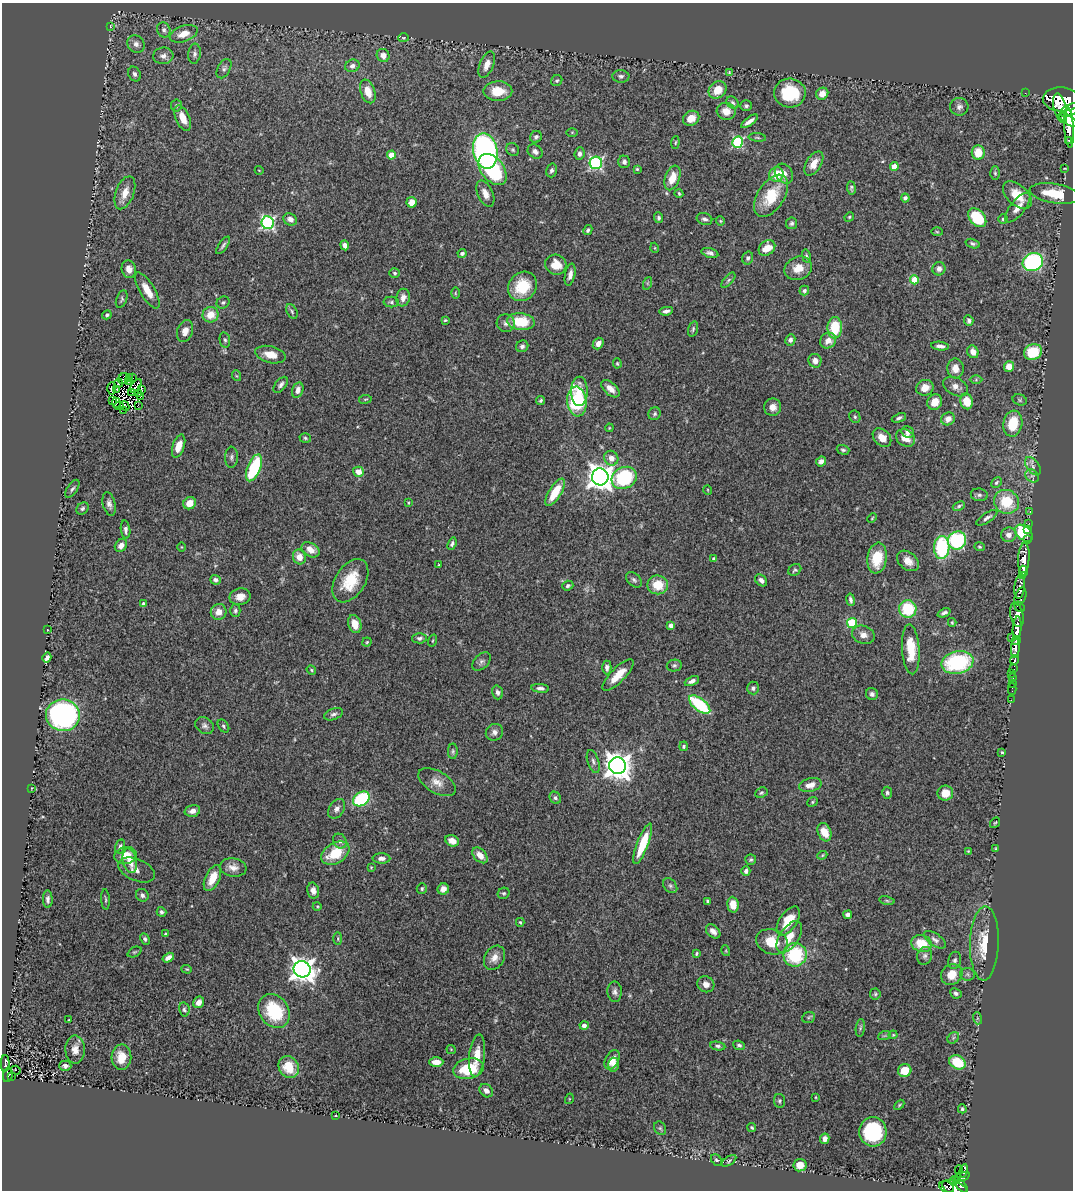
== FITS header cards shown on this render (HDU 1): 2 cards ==
NAXIS1  =                 1071
NAXIS2  =                 1188

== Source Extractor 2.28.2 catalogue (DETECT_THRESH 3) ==
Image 1071 x 1188 px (HDU 1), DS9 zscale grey, 1 PNG px = 1 image px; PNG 1075 x 1192 px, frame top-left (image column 1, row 1188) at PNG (2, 3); each listed source drawn as its Kron ellipse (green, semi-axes under 4 px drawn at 4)
Background 0.755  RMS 0.041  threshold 0.123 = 3 sigma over >= 5 px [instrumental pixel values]
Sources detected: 406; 2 with non-positive FLUX_AUTO (blend fragments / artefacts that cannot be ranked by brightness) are neither listed nor drawn; the other 404 listed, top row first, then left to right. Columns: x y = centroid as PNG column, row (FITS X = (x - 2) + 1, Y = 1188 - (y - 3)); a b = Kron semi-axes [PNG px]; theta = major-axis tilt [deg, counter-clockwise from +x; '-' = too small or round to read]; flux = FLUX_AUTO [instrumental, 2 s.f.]
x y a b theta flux
110 26 3 2 - 1.7
164 30 8 6 -65 9.7
184 34 14 8 20 35
404 38 5 4 - 3.2
136 44 9 8 - 13
194 54 10 6 84 9.8
163 56 10 8 6 16
383 56 7 6 - 20
487 65 14 7 68 25
352 66 7 6 - 12
224 69 10 6 61 8.6
729 72 3 3 - 2.7
134 74 8 6 -64 8.8
621 76 8 6 -2 7.6
557 80 6 5 - 5.3
717 90 9 8 - 44
368 91 12 7 -70 37
498 91 14 10 0 61
790 93 16 14 -6 130
1025 93 2 2 - 11
822 94 6 5 - 28
1061 99 18 12 -3 4700
733 103 7 5 -45 6.2
176 105 6 5 - 4.5
746 106 6 5 - 6.4
959 107 9 9 - 12
1060 108 15 6 -76 1800
1070 110 11 5 27 2300
726 111 9 8 - 31
183 118 14 7 -66 32
691 118 8 7 - 37
1069 120 11 4 -32 1900
749 121 10 3 36 14
1069 128 20 4 -86 3700
572 132 6 4 0 3
536 137 6 5 - 8.2
757 137 8 3 -6 3.9
1069 140 3 3 - 110
738 142 5 5 - 290
675 143 6 4 83 3.6
513 150 7 6 - 5.5
485 151 18 12 -78 920
535 151 8 6 -40 12
978 153 7 6 - 50
579 154 6 5 - 10
391 155 4 4 - 40
624 162 6 6 - 8.6
596 163 6 6 - 470
814 163 13 7 58 31
894 167 4 4 - 54
1065 168 4 2 - 2.1
637 169 4 4 - 3.2
259 170 4 3 - 1.8
493 170 18 11 -51 250
551 170 7 5 74 8
995 173 7 4 -88 4.3
776 174 7 7 - 60
784 174 10 8 -53 23
672 178 13 7 70 43
851 188 6 4 -83 5.6
125 193 17 9 69 35
679 193 4 3 - 4.2
485 194 14 7 -65 22
1055 194 25 10 -9 98
1017 195 17 10 -42 63
771 196 23 13 57 100
905 198 4 4 - 9.3
411 202 5 5 - 30
1018 208 18 7 52 27
849 217 5 4 - 3.2
659 218 5 4 - 5.7
977 218 11 7 -49 120
290 219 7 5 -27 16
704 219 8 6 -21 9.2
1003 219 5 4 - 3.8
720 221 4 4 - 3
268 223 6 6 - 550
791 223 6 5 - 7.4
588 230 5 4 - 5.1
937 232 6 4 -2 3.1
973 244 7 4 -17 6
223 245 10 3 55 6.6
345 245 5 4 - 13
655 248 5 3 - 2.4
767 248 9 7 37 39
710 253 8 4 -16 9.7
462 254 4 3 - 8.6
806 256 6 4 -76 4.3
748 258 6 5 - 6.8
1033 262 10 9 - 440
556 265 11 10 - 43
798 268 14 11 24 36
129 269 9 7 -74 17
939 269 7 6 - 13
395 273 5 4 - 5.1
570 275 11 5 79 14
728 280 9 4 49 5.8
914 280 4 4 - 79
648 283 6 4 71 3.9
523 286 15 13 50 88
147 290 20 7 -59 39
804 291 5 4 - 5.1
455 293 6 4 -89 3.5
403 298 9 6 78 18
122 299 9 5 68 5.7
223 302 7 6 - 6.4
391 302 7 5 -1 5.7
292 311 8 5 -64 5.7
666 311 7 4 8 9.9
107 315 5 4 - 5.4
210 315 8 7 - 43
445 320 4 3 - 3.1
969 320 5 4 - 7
521 322 14 8 -6 97
506 323 9 9 - 12
835 328 11 7 88 96
693 329 8 4 75 4.9
185 331 11 7 73 20
225 340 8 5 -78 5.6
790 340 6 5 - 10
828 341 8 7 - 26
598 344 6 5 - 19
522 346 6 6 - 8.2
940 346 9 4 -7 10
973 352 6 5 - 22
1033 352 9 7 22 100
270 355 15 8 -14 34
815 361 7 6 - 18
617 363 5 4 - 3.2
1009 367 5 5 - 31
955 368 10 8 -86 26
237 376 5 3 - 2.7
129 377 4 2 - 1.5
133 378 3 2 - 0.47
124 379 6 5 - 8
976 380 6 4 1 3.8
128 382 3 2 - 2.8
118 383 4 2 - 2.9
281 385 9 5 51 8.9
136 386 8 2 55 7.6
955 386 13 8 -28 20
112 388 6 3 87 2.7
925 388 9 8 - 27
117 389 3 2 - 2.9
142 389 2 2 - 2.2
610 389 11 6 -43 23
298 390 8 5 73 16
579 391 14 8 89 34
132 393 4 2 - 4.1
138 393 3 2 - 2.8
141 396 2 2 - 0.2
365 399 6 3 9 2.9
541 400 5 4 - 4.9
1020 400 7 5 -17 5
112 401 3 2 - 0.3
967 401 8 6 -76 53
577 402 15 9 -84 270
935 402 8 7 - 33
116 403 5 2 - 2.3
138 405 2 2 - 3.6
119 406 4 3 - 5.6
125 406 5 2 - 4.6
773 407 8 8 - 20
123 410 2 2 - 3.4
655 414 6 6 - 6
855 417 6 5 - 5
899 418 7 4 22 6.8
948 419 7 6 - 22
1013 424 13 9 81 89
609 428 4 3 - 2.5
908 432 6 5 - 14
305 438 6 4 -18 4.5
882 438 10 7 -45 30
905 438 10 8 -32 32
179 446 12 6 71 39
843 450 6 4 -16 5.6
231 457 10 6 87 8.7
611 458 7 7 - 22
821 461 5 4 - 11
1033 466 10 6 -53 10
254 468 14 6 68 180
358 472 5 5 - 24
1032 476 7 6 - 7.3
600 477 8 8 - 3100
624 478 13 10 27 220
996 482 6 4 46 5.4
72 489 10 5 56 7.2
708 490 5 3 - 2.1
555 492 15 6 58 69
979 495 8 6 -9 7.8
1006 502 13 11 -30 97
190 503 6 6 - 35
408 503 4 2 - 2.3
109 504 12 6 -76 12
959 506 6 4 22 5
82 508 7 5 45 5.8
1030 511 3 2 - 15
872 518 5 3 - 2.5
987 518 12 5 33 10
1029 523 2 2 - 12
1028 529 3 3 - 24
126 530 9 4 -84 9.3
1024 533 10 7 -42 220
1009 535 7 7 - 17
957 540 9 9 - 240
1027 540 2 2 - 18
452 544 6 4 69 6.2
121 546 7 5 52 18
181 547 4 3 - 2
942 547 11 7 88 210
979 547 5 4 - 4
310 550 10 6 -34 25
299 557 7 6 - 27
877 558 15 9 82 82
1024 558 15 6 86 2100
714 559 4 3 - 4.8
908 561 12 8 -39 25
439 565 3 2 - 2.7
795 570 7 5 35 5.4
1023 571 6 3 -86 1400
1023 576 4 3 - 610
215 580 5 4 - 8.9
634 580 9 6 -45 8
761 580 7 5 -45 10
350 581 24 15 57 88
658 585 10 9 - 60
568 586 6 4 20 7.3
1020 586 12 5 82 1300
240 597 10 8 12 25
1020 597 9 5 72 840
850 600 6 4 -80 7.6
144 604 4 4 - 7.8
1019 607 5 4 - 640
908 609 9 8 - 130
235 611 6 5 - 6.2
219 612 8 8 - 25
944 613 7 4 23 8.1
1017 615 12 6 -77 1600
952 622 4 3 - 3.2
852 623 5 5 - 170
355 624 9 6 -72 35
671 625 4 4 - 15
1017 628 12 4 85 3600
47 630 3 2 - 1.9
863 635 12 9 -20 19
1012 637 2 2 - 42
420 638 7 5 2 7.7
432 641 6 3 71 3
1016 641 4 4 - 1200
367 642 5 4 - 3.6
1015 648 9 4 86 1800
911 649 25 8 -86 78
47 657 5 4 - 11
1014 660 5 4 - 280
481 662 11 7 44 9.5
957 662 16 11 11 270
674 666 7 6 - 6.2
607 667 7 5 90 8.6
1014 669 4 3 - 290
311 670 5 4 - 3.6
1011 673 3 2 - 19
618 675 21 7 45 48
1013 678 3 3 - 80
692 681 8 4 25 11
1012 683 2 2 - 8.3
540 688 9 4 -5 9.1
753 688 6 6 - 7.7
1012 689 5 2 - 25
498 692 7 5 -74 9.4
872 694 6 6 - 7.9
1011 700 2 2 - 10
700 705 13 6 -38 190
333 714 10 5 20 8.4
63 715 17 16 - 690
205 726 10 7 -33 10
223 726 7 5 -54 5.4
494 732 9 8 - 13
684 746 5 4 - 5.5
453 751 8 5 88 5
1002 752 3 2 - 3.1
593 761 12 5 -72 9.9
617 766 8 8 - 3600
437 782 21 11 -30 28
810 785 11 6 14 25
32 788 3 2 - 1.6
761 793 6 5 - 4.8
887 793 6 5 - 5.6
945 793 8 7 - 37
555 798 6 5 - 5.9
361 799 9 6 32 230
812 802 5 4 - 3.5
337 809 11 7 58 13
192 811 8 5 15 16
995 823 6 3 52 3.2
824 832 9 6 -68 49
340 841 8 6 -52 9.6
452 841 7 5 -26 26
643 844 21 5 69 90
120 846 7 5 77 7.1
995 849 3 2 - 2.5
968 851 3 3 - 2.1
335 853 15 10 32 89
126 855 11 8 10 43
480 855 9 6 -48 28
822 855 5 4 - 3.2
381 858 9 5 -1 12
751 860 5 5 - 5.1
130 861 12 7 -77 26
233 867 13 9 -8 22
371 867 3 3 - 2.4
137 870 19 10 -24 21
746 871 5 4 - 7.5
212 878 14 7 65 41
670 886 8 6 -49 7.1
422 889 5 5 - 5.1
443 889 6 5 - 15
313 891 8 6 -77 15
504 893 6 5 - 4.6
142 895 6 6 - 8.1
48 899 9 5 -89 9.1
105 899 10 3 -87 4.4
887 900 8 4 -9 4.4
708 901 4 3 - 5.2
733 905 8 6 -84 37
317 906 4 3 - 2.7
161 912 5 4 - 6.1
848 915 4 4 - 13
788 921 16 8 56 68
520 922 4 3 - 4
713 931 8 5 -44 15
165 934 4 3 - 2.7
789 937 18 9 56 44
145 939 6 4 -63 5.9
338 939 6 3 -90 3.5
935 940 12 6 -35 11
772 942 16 12 -19 68
984 943 37 14 88 81
922 944 10 8 -17 66
726 951 5 3 - 2.8
134 952 7 4 26 4.4
696 954 4 3 - 4
795 955 12 11 - 180
925 956 9 7 72 9.9
168 958 6 4 32 16
494 958 13 9 58 22
955 960 9 6 77 8.5
187 969 5 4 - 3.2
302 969 8 8 - 2500
967 974 7 6 - 6.5
952 975 11 10 - 41
706 984 9 7 -34 18
615 992 10 7 -87 11
956 993 6 5 - 7.2
875 994 5 5 - 4.5
199 1002 6 5 - 19
184 1009 7 5 -79 6.6
274 1011 18 14 -55 140
808 1017 6 5 - 4.9
977 1018 6 4 -72 2.7
69 1020 3 2 - 2.1
584 1025 4 4 - 10
860 1028 9 4 83 5.2
893 1035 4 3 - 3
884 1036 6 4 18 4
953 1038 6 5 - 5.2
739 1045 6 4 -23 6.5
718 1046 8 4 -9 6
451 1049 4 4 - 2.7
75 1050 14 10 -89 23
477 1056 21 8 84 43
121 1057 12 10 87 45
612 1060 10 6 62 29
436 1062 7 5 2 28
957 1062 8 6 -30 94
5 1064 8 3 89 53
614 1065 7 5 -89 10
65 1066 6 5 - 11
289 1067 11 9 -59 52
468 1069 15 10 13 120
16 1070 5 3 - 9.9
905 1071 7 6 - 50
8 1075 7 5 84 51
12 1076 3 2 - 8.7
486 1091 7 6 - 14
816 1097 3 2 - 2.3
569 1099 5 3 - 2.2
780 1101 7 5 -81 4.9
899 1105 6 3 46 3.1
962 1109 4 4 - 4.2
335 1116 2 2 - 2.1
660 1128 7 5 -62 4.6
752 1128 4 3 - 4.4
873 1132 14 13 - 230
825 1139 5 4 - 13
716 1160 6 4 -48 5.5
729 1161 8 4 34 4.4
800 1165 6 6 - 27
959 1170 4 2 - 14
964 1171 7 3 77 200
962 1177 8 4 19 340
955 1180 5 3 - 190
960 1185 9 4 -46 800
947 1187 7 5 -23 130
955 1188 13 7 -25 420
At the frame edge (FLAGS 8, measured only in part): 2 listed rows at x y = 1070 110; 955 1188
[2 non-positive-flux detections neither listed nor drawn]